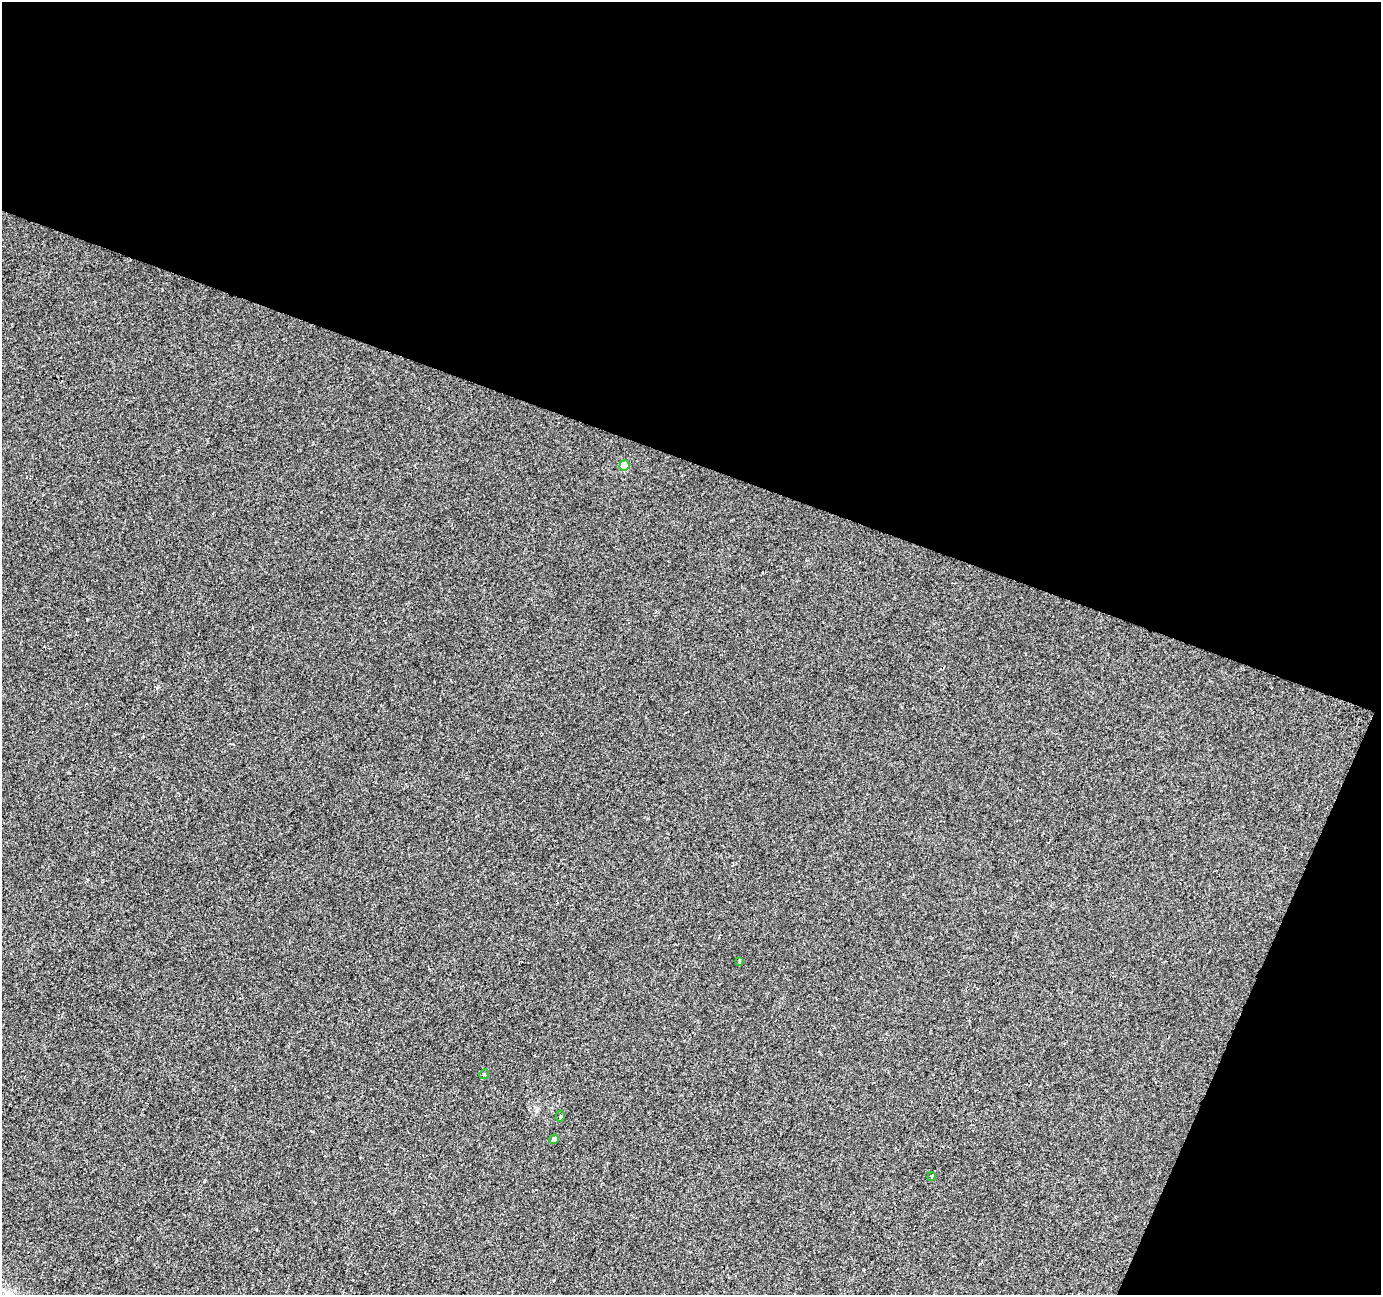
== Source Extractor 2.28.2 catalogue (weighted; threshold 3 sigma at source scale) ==
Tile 2 of 2 x 2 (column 2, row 1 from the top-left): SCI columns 1379-2757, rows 1419-2711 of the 2757 x 2819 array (HDU 1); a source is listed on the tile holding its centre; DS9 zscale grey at full resolution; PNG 1383 x 1297 px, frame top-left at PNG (2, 2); each listed source drawn as its Kron ellipse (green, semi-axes under 4 px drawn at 4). Shown black and unused: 40% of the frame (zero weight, under 2 of 3 exposures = <1% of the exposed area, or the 3 px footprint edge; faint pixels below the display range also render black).
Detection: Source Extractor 2.28.2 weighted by HDU 2 'WHT'; one run over the whole footprint, this tile lists its part. Background 5.17e-04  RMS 0.0049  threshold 0.022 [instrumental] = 3 sigma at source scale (4.5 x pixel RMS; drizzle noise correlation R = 1.50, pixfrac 1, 0.0396/0.0396 arcsec/px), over >= 5 px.
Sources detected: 6; all 6 listed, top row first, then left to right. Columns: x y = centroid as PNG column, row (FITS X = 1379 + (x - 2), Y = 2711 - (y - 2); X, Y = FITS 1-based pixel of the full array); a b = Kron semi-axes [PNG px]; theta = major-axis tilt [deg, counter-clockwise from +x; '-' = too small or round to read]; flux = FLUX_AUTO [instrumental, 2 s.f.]
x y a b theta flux
624 466 5 5 - 13
739 961 3 3 - 0.6
484 1074 5 4 - 0.8
560 1116 5 4 - 0.69
554 1139 5 4 - 2.2
932 1177 4 3 - 1.2